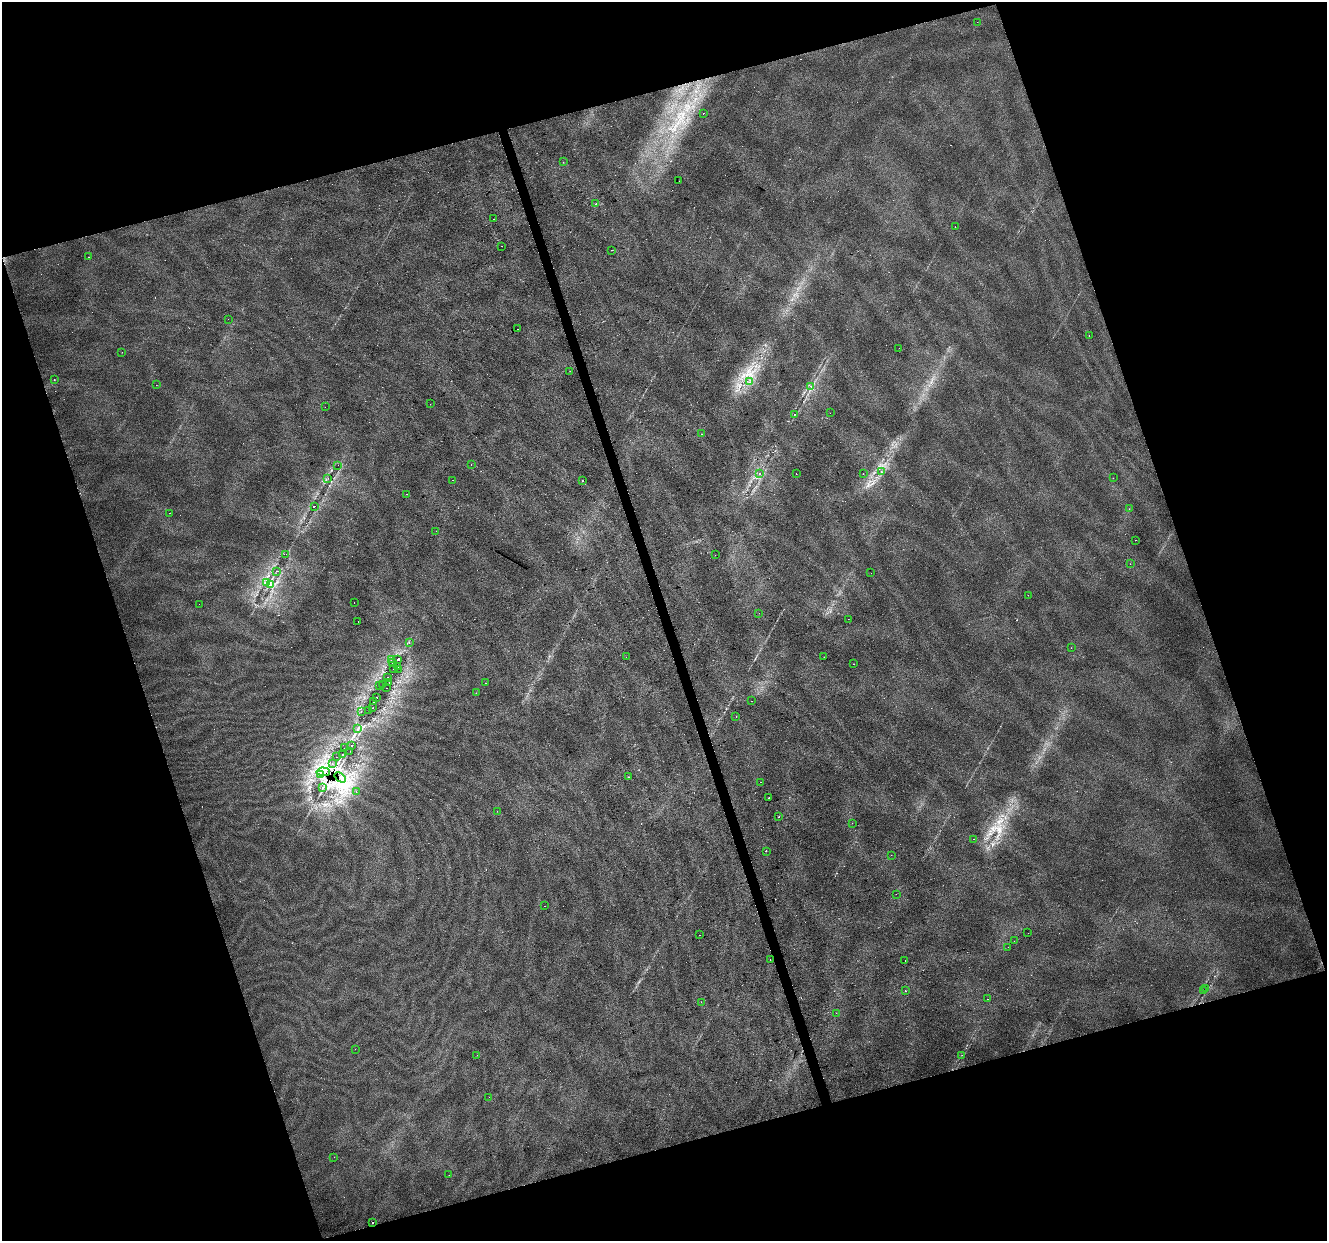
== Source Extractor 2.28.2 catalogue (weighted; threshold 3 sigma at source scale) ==
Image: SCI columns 1-5297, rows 54-5006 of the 5297 x 5113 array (HDU 1 of 3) = the unmasked area's bounding box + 8 px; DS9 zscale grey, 4 x 4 block average (1 PNG px = mean of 4 x 4 image px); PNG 1329 x 1243 px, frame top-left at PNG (2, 2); each listed source drawn as its Kron ellipse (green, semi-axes under 4 px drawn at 4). Shown black and unused: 36% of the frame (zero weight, under 2 of 3 exposures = <1% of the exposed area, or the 3 px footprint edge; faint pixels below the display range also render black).
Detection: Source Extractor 2.28.2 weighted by HDU 2 'WHT'. Background 0.0371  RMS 0.0065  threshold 0.0291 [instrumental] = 3 sigma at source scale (4.5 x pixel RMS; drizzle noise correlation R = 1.50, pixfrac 1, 0.0396/0.0396 arcsec/px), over >= 5 px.
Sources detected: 205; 4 too faint to see at this stretch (4 x 4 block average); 1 inside a brighter object's white glare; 71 cosmic-ray / hot-pixel residue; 1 long thin detection or spike segment (spike, bleed or trail) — neither listed nor drawn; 5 coinciding with a brighter row at this scale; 2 inside a brighter listed object's ellipse — not listed separately; the other 121 listed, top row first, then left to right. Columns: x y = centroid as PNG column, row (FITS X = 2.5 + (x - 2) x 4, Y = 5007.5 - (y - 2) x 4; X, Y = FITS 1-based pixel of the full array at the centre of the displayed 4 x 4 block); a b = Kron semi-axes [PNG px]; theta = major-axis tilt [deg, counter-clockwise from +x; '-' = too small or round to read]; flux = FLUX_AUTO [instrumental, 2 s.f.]
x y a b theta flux
977 22 2 2 - 0.41
703 113 2 2 - 5.2
563 162 2 2 - 0.53
679 181 2 2 - 1.5
596 204 2 2 - 11
494 219 2 2 - 2.7
955 227 2 2 - 1.1
501 246 2 2 - 1.1
611 250 2 2 - 6.1
88 257 2 2 - 2.5
228 319 2 2 - 0.36
517 329 2 2 - 5.2
1089 336 2 2 - 2.7
899 348 2 2 - 2
122 352 2 2 - 2.8
570 371 2 2 - 0.86
54 380 2 2 - 7.1
750 382 2 2 - 1.7
156 385 2 2 - 2
811 386 2 2 - 1.1
430 404 2 2 - 1.9
325 407 2 2 - 0.48
830 413 2 2 - 0.54
794 414 2 2 - 6.2
702 434 2 2 - 250
471 464 2 2 - 0.79
338 465 2 2 - 23
881 471 2 2 - 1.1
759 473 2 2 - 24
796 474 2 2 - 3
863 474 2 2 - 7.3
328 478 2 2 - 2.1
1113 478 2 2 - 1.2
452 480 2 2 - 3.7
583 481 2 2 - 1.8
407 494 2 2 - 0.8
314 506 2 2 - 32
1129 509 2 2 - 0.8
170 513 2 2 - 3
436 531 2 2 - 1
1135 540 2 2 - 4.7
286 554 2 2 - 2.9
715 555 2 2 - 0.68
1130 564 2 2 - 2.8
277 571 2 2 - 38
871 573 2 2 - 1.8
266 583 2 2 - 4
270 585 3 2 - 2.8
1028 595 2 2 - 13
354 602 2 2 - 2
199 604 2 2 - 0.77
759 613 2 2 - 2
848 619 2 2 - 0.65
358 622 2 2 - 5.1
409 643 2 2 - 2.5
1071 648 2 2 - 9.9
626 657 2 2 - 0.7
824 657 2 2 - 1.7
391 659 2 2 - 1.1
398 659 2 2 - 160
392 663 2 2 - 0.78
853 664 2 2 - 4.5
398 667 2 2 - 23
393 669 2 2 - 12
399 669 2 2 - 0.6
388 677 2 2 - 56
389 683 2 2 - 35
486 683 2 2 - 1.5
383 684 2 2 - 13
380 686 2 2 - 0.57
386 688 2 2 - 12
476 693 2 2 - 0.71
376 697 2 2 - 150
751 701 2 2 - 1.4
373 702 2 2 - 150
373 708 2 2 - 2.3
369 711 2 2 - 46
361 712 2 2 - 0.74
736 717 2 2 - 17
358 729 2 2 - 2.9
352 746 2 2 - 9.9
344 748 2 2 - 1.9
350 751 2 2 - 11
343 755 2 2 - 220
337 757 2 2 - 1.4
332 764 2 2 - 0.9
323 772 7 3 -4 17
321 775 2 2 - 2.9
340 777 6 3 -37 15
629 777 2 2 - 2
760 782 2 2 - 1.5
322 787 2 2 - 32
356 792 2 2 - 8.4
769 798 2 2 - 1.8
497 811 2 2 - 0.82
779 816 2 2 - 5.7
852 823 2 2 - 1.3
973 839 2 2 - 3
766 851 2 2 - 48
891 855 2 2 - 0.95
896 894 2 2 - 1.1
544 906 2 2 - 0.63
1028 933 2 2 - 1.5
700 935 2 2 - 1.8
1014 941 2 2 - 0.65
1008 947 2 2 - 1.9
770 960 2 2 - 3.5
905 961 2 2 - 1.8
1205 989 2 2 - 2.8
1203 990 2 2 - 0.88
905 991 2 2 - 2.7
987 999 2 2 - 36
701 1002 2 2 - 0.67
836 1013 2 2 - 0.76
355 1049 2 2 - 0.81
477 1055 2 2 - 2.7
962 1055 2 2 - 1
489 1097 2 2 - 3.4
334 1157 2 2 - 0.62
449 1175 2 2 - 0.58
372 1222 2 2 - 57
Overlapping masked pixels (flux is a lower limit): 2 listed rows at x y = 323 772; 340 777
Diffuse or blended objects may show on this block-average render without a row.